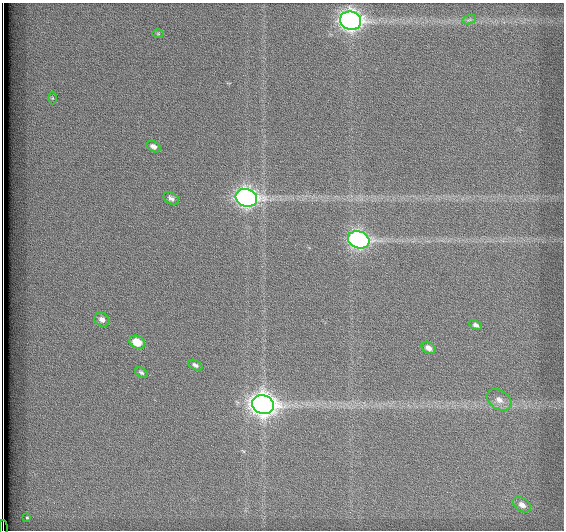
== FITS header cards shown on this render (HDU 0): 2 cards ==
NAXIS1  =                  562          / # of pixels in <axis direction>
NAXIS2  =                  528          / # of pixels in <axis direction>

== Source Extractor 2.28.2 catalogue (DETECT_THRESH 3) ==
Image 562 x 528 px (HDU 0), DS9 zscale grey, 1 PNG px = 1 image px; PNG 566 x 532 px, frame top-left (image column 1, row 528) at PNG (2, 3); each listed source drawn as its Kron ellipse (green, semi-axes under 4 px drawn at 4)
Background 1800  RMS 5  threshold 15.1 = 3 sigma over >= 5 px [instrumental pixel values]
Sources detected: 19; all 19 listed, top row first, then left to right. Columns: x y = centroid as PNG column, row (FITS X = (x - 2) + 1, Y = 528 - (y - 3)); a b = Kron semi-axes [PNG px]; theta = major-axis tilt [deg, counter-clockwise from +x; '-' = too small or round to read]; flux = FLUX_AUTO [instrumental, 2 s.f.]
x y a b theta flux
469 20 7 4 19 780
351 21 10 9 - 190000
158 34 6 4 0 320
52 98 6 4 90 470
153 146 7 5 -30 1500
171 198 8 5 -27 1100
246 198 11 8 -18 160000
359 240 11 8 -20 110000
102 320 8 6 -34 1600
476 325 7 4 -27 900
137 342 8 6 -30 6600
429 348 7 5 -33 1700
195 365 7 4 -29 920
141 372 7 4 -33 660
499 400 13 9 -34 2900
263 405 11 9 -21 310000
522 505 10 6 -34 2200
27 518 4 3 - 520
3 528 8 2 -90 2200
At the frame edge (FLAGS 8, measured only in part): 1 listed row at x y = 3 528